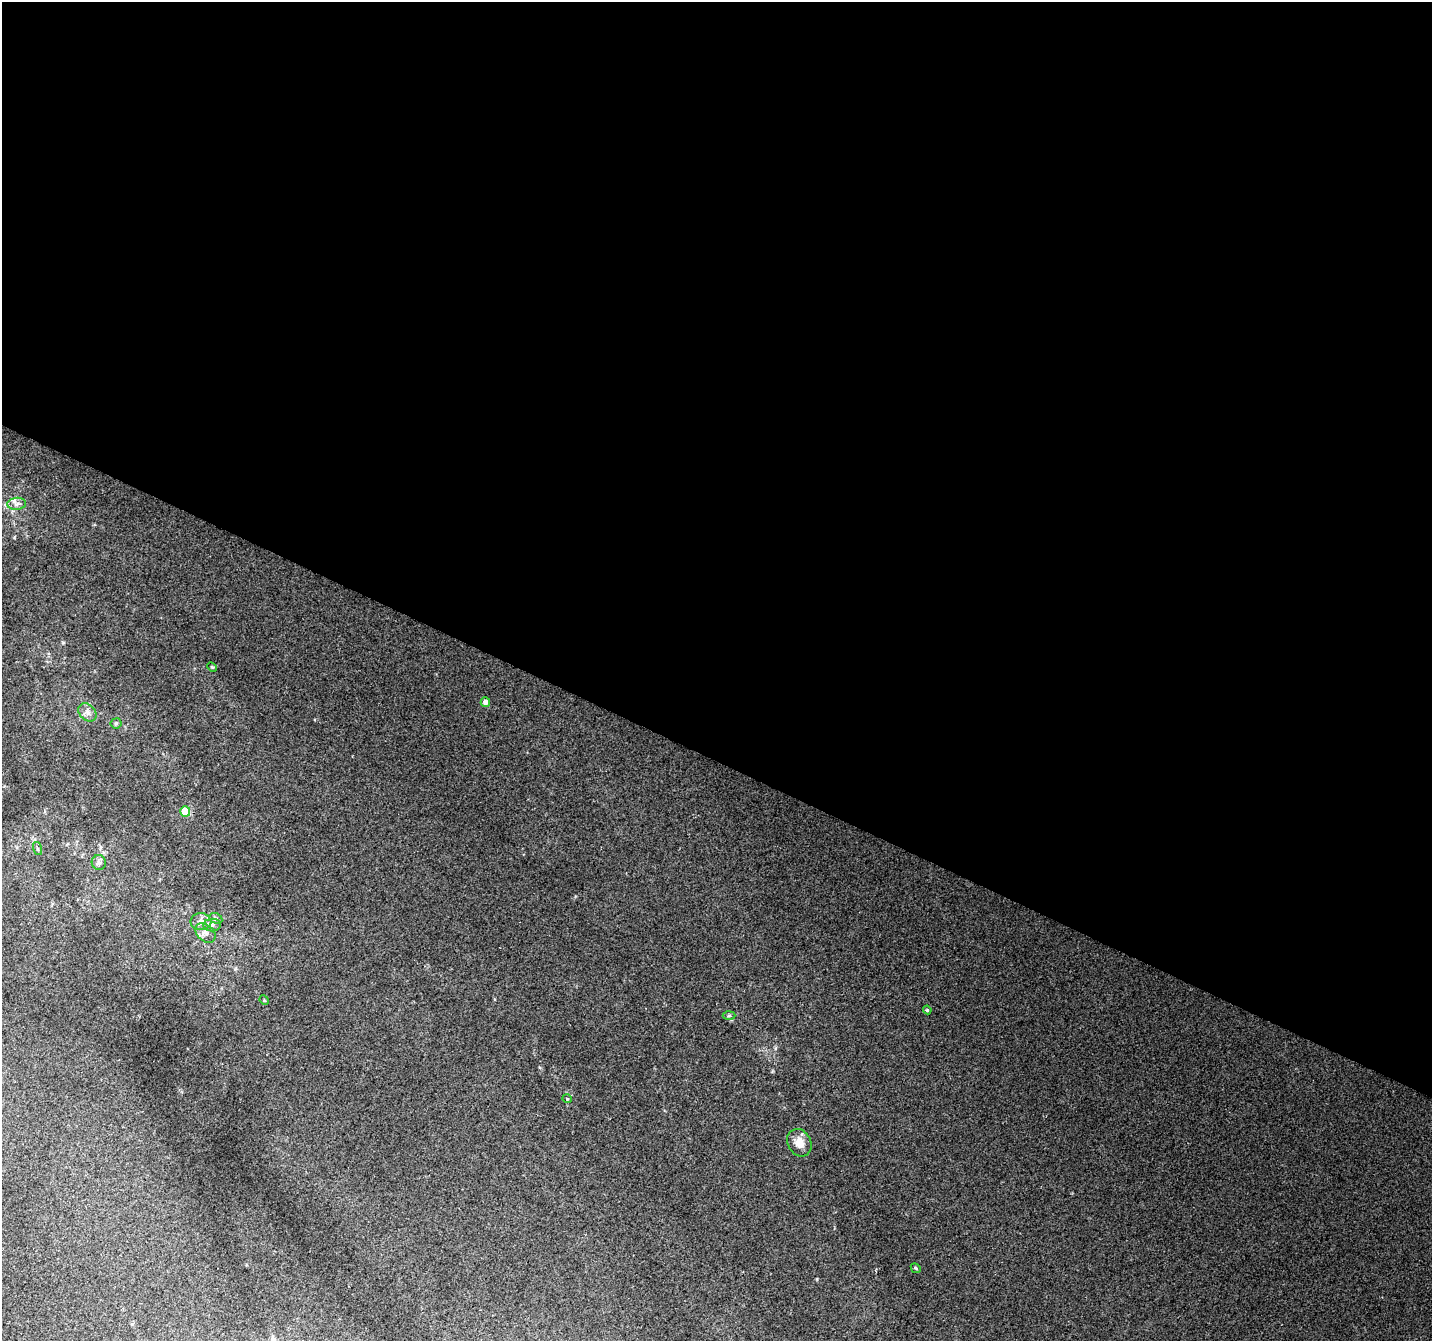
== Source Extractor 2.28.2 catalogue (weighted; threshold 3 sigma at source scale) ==
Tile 3 of 4 x 4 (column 3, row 1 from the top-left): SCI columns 2866-4295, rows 4289-5627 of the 5729 x 5834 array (HDU 1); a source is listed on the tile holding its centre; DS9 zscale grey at full resolution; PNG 1434 x 1343 px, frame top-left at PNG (2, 2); each listed source drawn as its Kron ellipse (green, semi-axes under 4 px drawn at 4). Shown black and unused: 57% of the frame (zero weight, under 2 of 3 exposures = <1% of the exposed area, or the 3 px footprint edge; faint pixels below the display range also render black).
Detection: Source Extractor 2.28.2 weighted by HDU 2 'WHT'; one run over the whole footprint, this tile lists its part. Background 0.028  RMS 0.0094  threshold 0.0421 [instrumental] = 3 sigma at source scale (4.5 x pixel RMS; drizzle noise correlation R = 1.50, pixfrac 1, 0.0396/0.0396 arcsec/px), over >= 5 px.
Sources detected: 19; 1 inside a brighter listed object's ellipse — not listed separately; the other 18 listed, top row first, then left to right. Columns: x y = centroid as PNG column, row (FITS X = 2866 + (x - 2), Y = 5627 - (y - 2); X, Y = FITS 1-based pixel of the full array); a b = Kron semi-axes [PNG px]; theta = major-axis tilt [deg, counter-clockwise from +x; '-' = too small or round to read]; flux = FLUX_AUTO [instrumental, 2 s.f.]
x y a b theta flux
17 504 9 6 5 4
212 667 5 3 - 0.93
485 702 5 5 - 4.9
87 712 10 7 -45 4.7
116 723 5 5 - 1.4
185 812 5 5 - 28
38 849 7 3 -71 1.3
99 863 7 7 - 2.7
216 918 7 5 -29 1.9
201 922 10 8 -1 5.8
212 925 9 6 0 3.5
205 933 11 8 -44 5.2
264 1000 5 4 - 1
927 1010 4 3 - 1
729 1016 6 4 2 1.5
567 1099 5 4 - 0.94
799 1143 14 11 -61 11
916 1268 5 4 - 1.2
Unlisted compact peaks at least as high as the median listed source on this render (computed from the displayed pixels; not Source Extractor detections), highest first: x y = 775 1048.